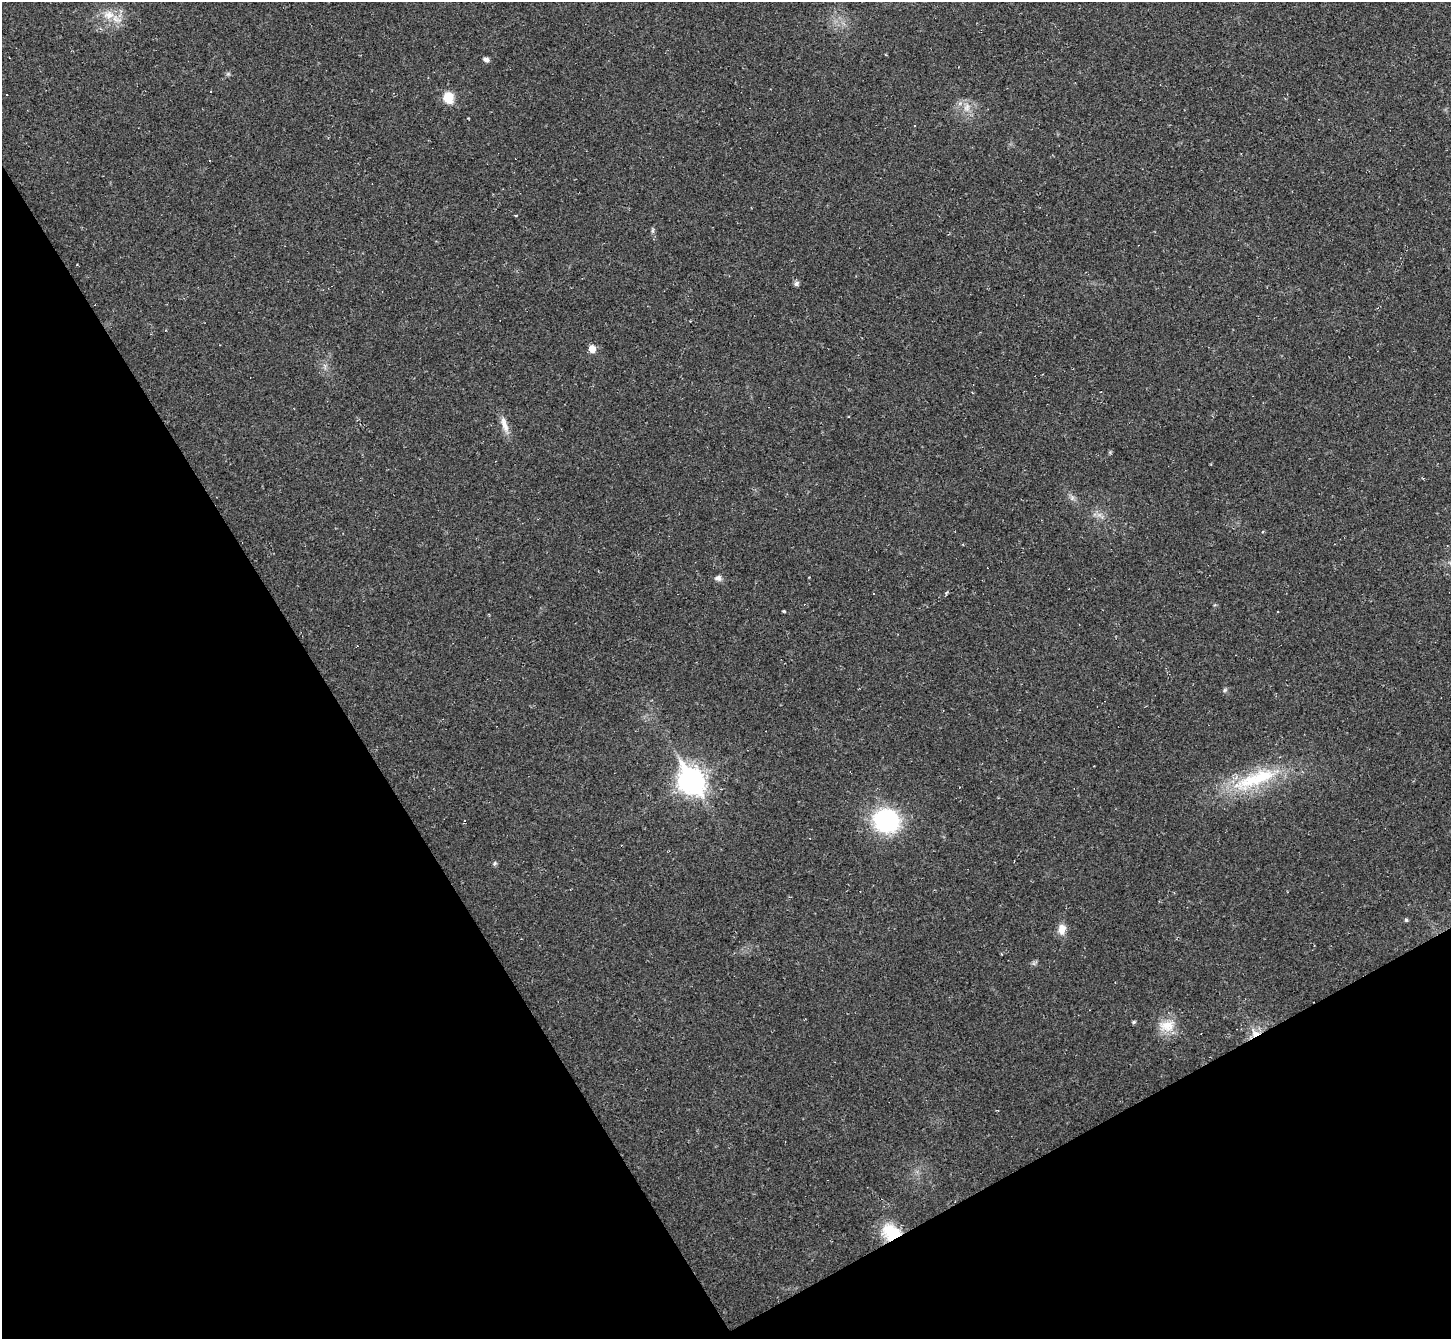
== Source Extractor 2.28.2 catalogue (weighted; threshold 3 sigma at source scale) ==
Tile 14 of 4 x 4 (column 2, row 4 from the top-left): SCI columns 1451-2899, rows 154-1490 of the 5799 x 5790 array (HDU 1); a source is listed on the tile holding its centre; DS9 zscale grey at full resolution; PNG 1453 x 1341 px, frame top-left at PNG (2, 2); no overlay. Shown black and unused: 30% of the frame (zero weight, under 2 of 3 exposures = <1% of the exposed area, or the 3 px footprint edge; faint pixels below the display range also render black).
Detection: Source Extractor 2.28.2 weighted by HDU 2 'WHT'; one run over the whole footprint, this tile lists its part. Background 0.0951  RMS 0.008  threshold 0.0359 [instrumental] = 3 sigma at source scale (4.5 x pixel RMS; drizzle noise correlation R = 1.50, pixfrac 1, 0.05/0.05 arcsec/px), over >= 5 px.
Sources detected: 34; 9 cosmic-ray / hot-pixel residue — not listed; the other 25 listed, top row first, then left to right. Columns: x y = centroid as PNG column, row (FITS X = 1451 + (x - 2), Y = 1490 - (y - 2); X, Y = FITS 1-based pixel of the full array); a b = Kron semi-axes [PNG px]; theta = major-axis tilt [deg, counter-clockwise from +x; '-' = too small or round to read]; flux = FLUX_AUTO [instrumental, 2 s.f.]
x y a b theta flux
109 15 16 12 -1 12
486 59 7 5 -13 2.5
448 98 13 11 -80 13
967 107 11 9 67 6
914 126 3 3 - 1.4
516 215 4 3 - 0.59
653 231 8 4 89 1.5
77 265 3 2 - 0.56
796 284 5 5 - 3
592 349 6 5 - 11
504 424 23 8 -71 7.4
1072 498 6 5 - 1.9
718 578 9 7 7 2.8
873 594 3 3 - 1.5
1225 690 6 4 45 1.2
1261 777 40 21 23 50
691 781 11 9 -59 700
886 820 22 20 -18 97
495 863 6 5 - 1.3
1406 920 5 4 - 1.2
1062 929 13 9 86 7.6
1134 1022 4 4 - 1.5
1167 1026 22 16 8 15
1255 1033 13 11 -28 8.4
891 1232 22 18 -24 26
Overlapping masked pixels (flux is a lower limit): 2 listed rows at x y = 1255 1033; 891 1232
Unlisted compact peaks at least as high as the median listed source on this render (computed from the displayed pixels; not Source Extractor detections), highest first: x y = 784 611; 228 74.